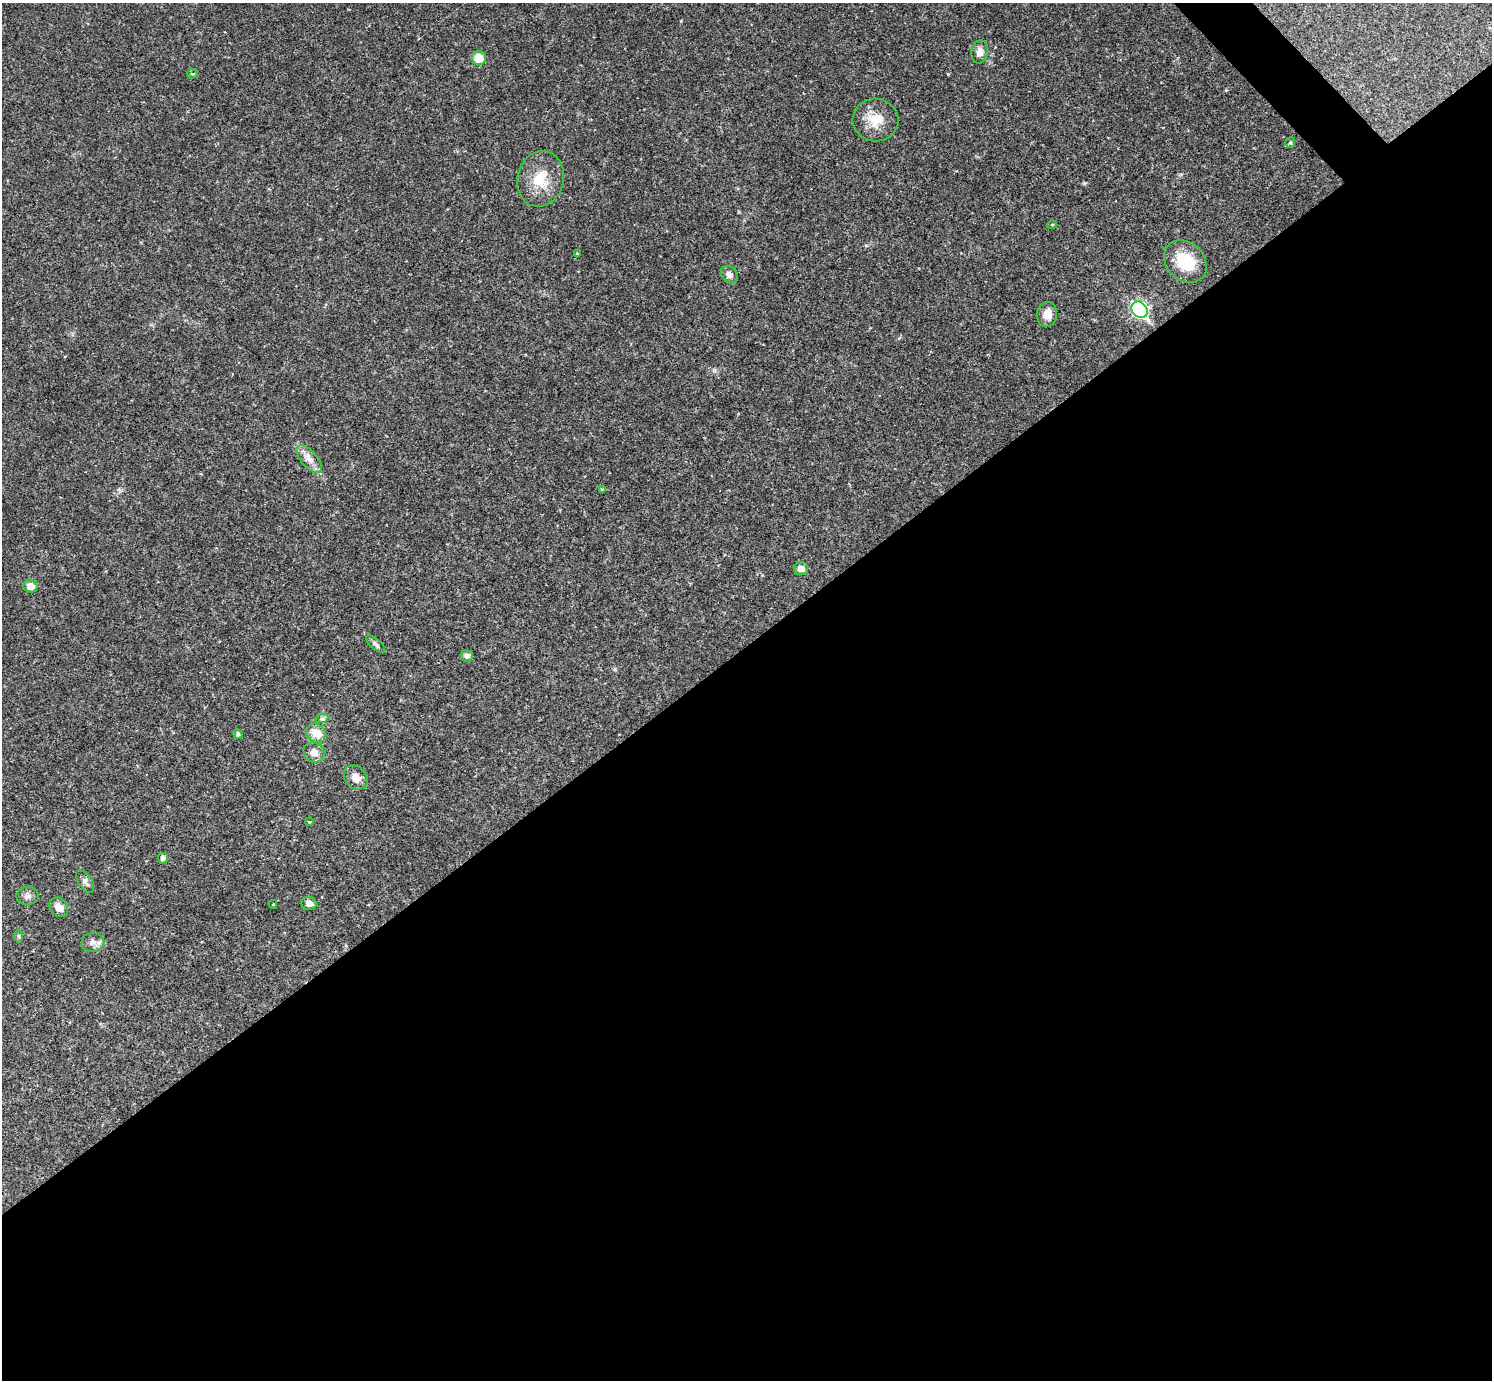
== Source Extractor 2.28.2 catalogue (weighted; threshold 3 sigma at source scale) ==
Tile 15 of 4 x 4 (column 3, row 4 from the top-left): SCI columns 2983-4472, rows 295-1672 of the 5963 x 5960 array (HDU 1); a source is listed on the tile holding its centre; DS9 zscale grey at full resolution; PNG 1494 x 1382 px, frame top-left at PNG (2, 3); each listed source drawn as its Kron ellipse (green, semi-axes under 4 px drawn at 4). Shown black and unused: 54% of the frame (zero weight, under 2 of 3 exposures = <1% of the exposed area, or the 3 px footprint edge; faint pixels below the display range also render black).
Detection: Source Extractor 2.28.2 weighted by HDU 2 'WHT'; one run over the whole footprint, this tile lists its part. Background 0.0325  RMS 0.005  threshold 0.0225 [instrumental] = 3 sigma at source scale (4.5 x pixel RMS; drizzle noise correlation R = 1.50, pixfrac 1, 0.05/0.05 arcsec/px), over >= 5 px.
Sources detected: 35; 3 cosmic-ray / hot-pixel residue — neither listed nor drawn; the other 32 listed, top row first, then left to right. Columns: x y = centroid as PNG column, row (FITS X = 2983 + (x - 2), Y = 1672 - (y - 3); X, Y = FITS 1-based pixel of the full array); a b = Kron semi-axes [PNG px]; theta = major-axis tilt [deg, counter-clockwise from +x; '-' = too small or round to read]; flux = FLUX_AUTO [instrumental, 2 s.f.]
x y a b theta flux
980 52 12 8 79 3.2
479 58 7 7 - 8.7
192 74 5 4 - 0.82
876 120 23 21 -9 11
1290 143 5 4 - 0.87
540 179 28 23 75 14
1052 225 5 3 - 0.47
577 253 3 3 - 0.82
1185 261 23 19 -43 18
729 275 10 7 -46 2.2
1139 310 9 7 -48 110
1047 314 12 10 81 4.6
309 459 17 8 -49 4.2
602 489 3 3 - 0.54
801 568 7 6 - 3.1
30 586 7 6 - 4.8
375 644 12 5 -41 1.5
467 656 6 5 - 2
322 718 7 4 19 0.93
316 733 10 9 - 7.5
238 734 5 4 - 1.1
314 752 11 9 -38 3.7
356 778 13 10 -48 4.1
309 822 4 3 - 0.38
163 858 5 5 - 1.7
85 882 13 6 -56 2
28 896 11 9 3 2.3
309 903 7 6 - 2.8
273 904 4 3 - 0.48
59 907 10 8 -49 4.7
19 936 6 4 -90 0.74
93 942 11 9 9 2.9